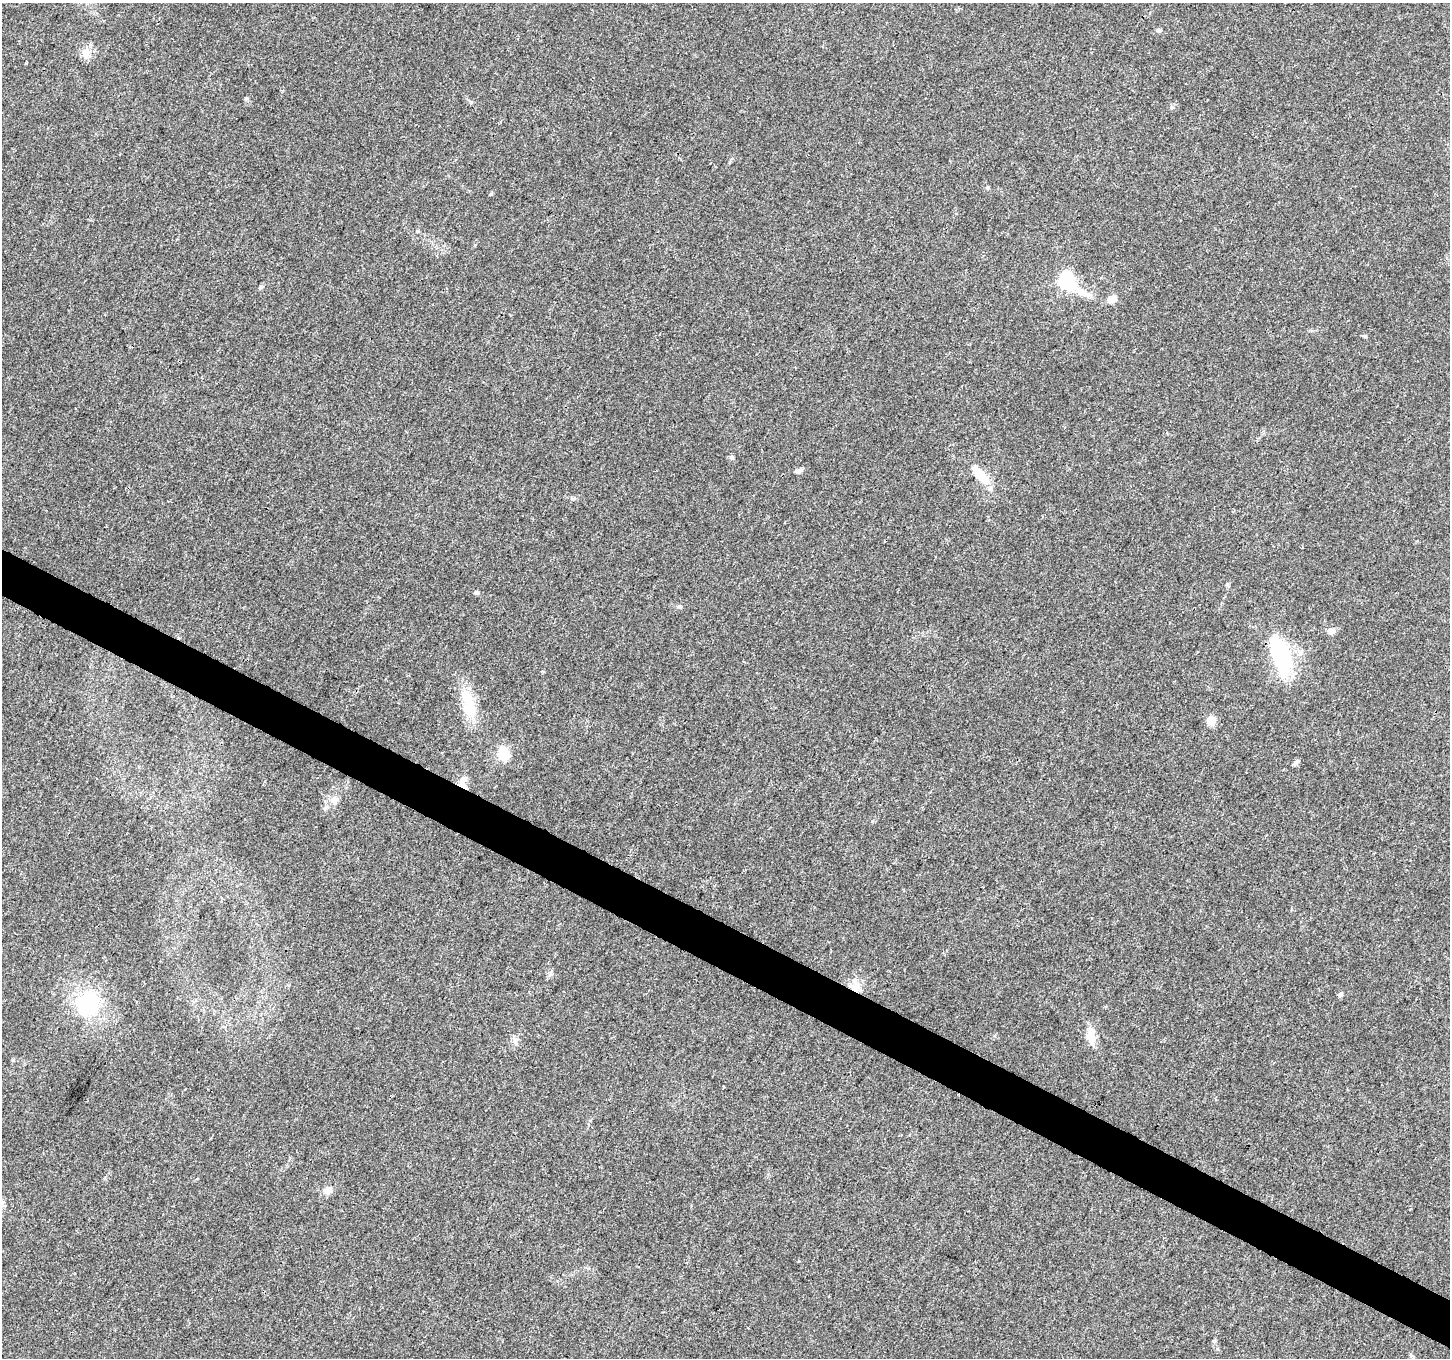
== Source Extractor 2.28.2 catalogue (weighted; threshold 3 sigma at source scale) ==
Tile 6 of 4 x 4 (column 2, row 2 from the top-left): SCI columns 1449-2896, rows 2912-4267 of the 5799 x 5887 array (HDU 1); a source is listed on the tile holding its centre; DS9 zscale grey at full resolution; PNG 1452 x 1360 px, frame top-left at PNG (2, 3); no overlay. Shown black and unused: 3% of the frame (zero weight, under 3 of 4 exposures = <1% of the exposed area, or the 3 px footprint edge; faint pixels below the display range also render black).
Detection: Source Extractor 2.28.2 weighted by HDU 2 'WHT'; one run over the whole footprint, this tile lists its part. Background 0.0214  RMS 0.0028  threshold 0.0128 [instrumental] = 3 sigma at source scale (4.5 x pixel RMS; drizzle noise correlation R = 1.50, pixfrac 1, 0.0396/0.0396 arcsec/px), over >= 5 px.
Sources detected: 28; all 28 listed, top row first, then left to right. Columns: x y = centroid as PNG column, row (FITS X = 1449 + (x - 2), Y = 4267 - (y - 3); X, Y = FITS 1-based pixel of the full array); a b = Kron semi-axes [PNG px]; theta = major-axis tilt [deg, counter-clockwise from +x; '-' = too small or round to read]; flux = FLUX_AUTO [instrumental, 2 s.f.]
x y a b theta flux
1159 30 7 5 14 0.5
85 52 12 11 - 2.3
246 98 6 4 1 0.36
471 102 6 4 -89 0.35
987 187 7 4 -83 0.4
1067 281 10 6 -42 69
1112 299 11 7 23 2.2
1364 336 6 5 - 0.4
731 457 7 5 -31 0.59
798 471 10 6 28 0.83
982 477 23 9 -46 6.7
477 593 6 5 - 0.53
680 606 7 4 30 0.48
1331 631 10 9 - 1.2
178 637 4 3 - 0.43
1281 656 53 21 -71 22
469 707 33 18 -85 8.6
1211 721 8 7 - 4.1
503 753 6 5 - 26
1296 762 10 5 42 0.66
463 781 19 9 89 2.4
334 800 13 9 30 2
855 987 14 11 62 3.7
1340 994 6 5 - 0.5
88 1003 24 19 61 23
1091 1036 19 12 -80 3.4
515 1040 10 8 -81 1.3
328 1190 12 9 36 1.7
Overlapping masked pixels (flux is a lower limit): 3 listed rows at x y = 178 637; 463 781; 855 987
Unlisted compact peaks at least as high as the median listed source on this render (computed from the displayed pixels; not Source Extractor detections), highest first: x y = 491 194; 1171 107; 1227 584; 26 63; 261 287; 572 499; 799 1261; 417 231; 550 973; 475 245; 1218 1349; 872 821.